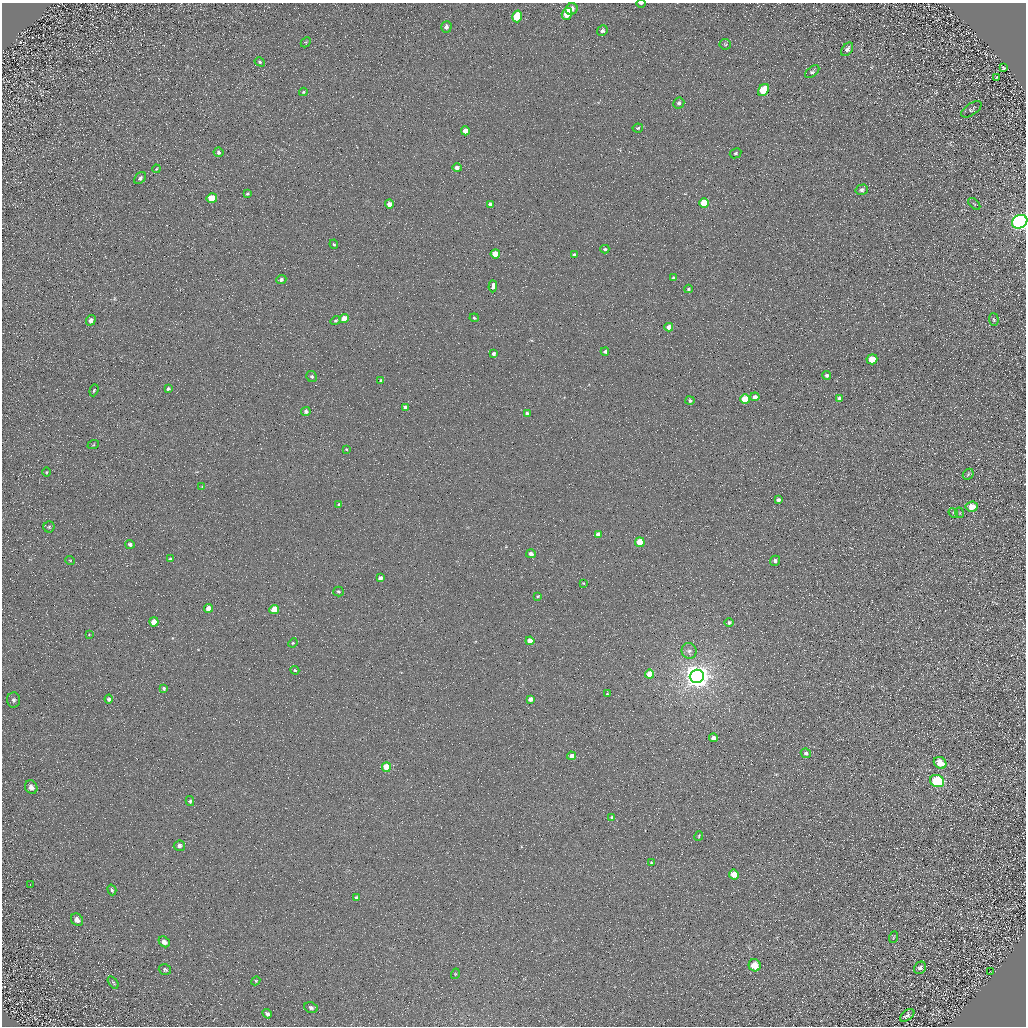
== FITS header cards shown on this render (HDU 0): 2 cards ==
NAXIS1  =                 1024 / Required FITS header
NAXIS2  =                 1024 / Required FITS header

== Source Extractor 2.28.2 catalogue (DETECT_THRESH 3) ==
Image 1024 x 1024 px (HDU 0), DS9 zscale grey, 1 PNG px = 1 image px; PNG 1028 x 1028 px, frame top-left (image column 1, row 1024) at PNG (2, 3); each listed source drawn as its Kron ellipse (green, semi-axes under 4 px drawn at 4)
Background 4.75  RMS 8.6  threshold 25.7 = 3 sigma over >= 5 px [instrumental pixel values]
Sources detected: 128; all 128 listed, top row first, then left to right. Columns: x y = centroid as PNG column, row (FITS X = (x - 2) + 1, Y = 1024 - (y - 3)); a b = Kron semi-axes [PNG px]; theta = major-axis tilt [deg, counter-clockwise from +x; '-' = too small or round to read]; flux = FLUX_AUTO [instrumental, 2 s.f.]
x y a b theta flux
641 3 4 2 - 930
572 9 6 5 - 2800
567 14 6 5 - 14000
517 16 6 5 - 18000
446 27 6 5 - 2000
602 31 6 5 - 1700
306 42 6 4 45 810
725 44 6 5 - 810
847 49 7 5 54 2300
260 62 5 4 - 860
1003 68 4 3 - 740
812 72 8 5 38 1200
997 77 3 2 - 350
763 90 6 5 - 15000
303 92 4 4 - 590
679 103 6 5 - 1400
971 109 11 5 34 1100
638 128 5 4 - 850
465 131 4 4 - 4900
219 152 5 5 - 1200
735 153 6 5 - 1000
457 168 5 4 - 2500
156 169 4 3 - 490
140 178 7 5 44 1600
862 190 6 5 - 1600
247 194 4 4 - 860
212 198 5 5 - 12000
704 203 5 5 - 16000
389 204 4 4 - 4200
490 204 4 4 - 2700
974 204 7 3 -44 590
1020 222 8 6 29 340000
334 244 5 4 - 750
605 249 4 4 - 870
495 254 5 4 - 11000
574 255 4 3 - 1500
673 278 4 3 - 1000
281 279 5 4 - 1500
493 286 6 3 86 29000
688 289 4 3 - 740
474 318 5 3 - 690
344 319 4 4 - 7200
994 319 6 5 - 990
91 320 5 4 - 2400
336 321 5 4 - 870
669 327 4 4 - 3400
605 352 4 3 - 1100
494 354 3 3 - 1400
872 359 5 5 - 12000
827 375 4 4 - 1300
312 377 6 5 - 1200
381 381 3 3 - 1100
168 389 4 3 - 940
94 390 6 4 70 830
755 397 4 4 - 3100
839 398 4 4 - 1900
745 399 5 5 - 21000
690 400 4 4 - 1200
405 407 4 3 - 1500
306 411 4 4 - 1500
527 413 4 4 - 1000
93 445 6 3 19 570
346 449 4 3 - 390
46 472 5 3 - 530
968 474 6 4 47 810
202 487 4 4 - 510
778 500 4 3 - 1600
339 504 4 4 - 870
972 507 6 5 - 7600
953 513 5 4 - 610
960 513 5 3 - 470
49 527 5 5 - 920
598 534 4 4 - 2100
640 542 5 4 - 18000
130 544 5 4 - 1600
531 554 5 4 - 3000
170 559 4 4 - 790
70 560 5 3 - 490
775 561 5 5 - 1900
380 578 4 4 - 2300
583 583 3 3 - 490
338 591 5 5 - 830
538 596 3 3 - 600
208 608 4 4 - 4800
274 609 5 4 - 14000
154 622 4 4 - 6900
729 623 5 4 - 1300
89 635 4 2 - 350
530 641 4 4 - 5200
293 643 5 4 - 640
689 651 8 7 - 2400
295 670 4 4 - 700
649 674 4 4 - 11000
697 676 7 6 - 780000
164 688 4 3 - 1000
607 694 3 3 - 530
109 699 4 3 - 900
530 699 4 4 - 3600
14 700 7 6 - 1700
713 738 4 4 - 3300
806 753 5 4 - 1500
572 756 4 4 - 4400
940 763 6 5 - 9000
386 767 5 4 - 12000
937 781 7 6 - 72000
31 787 7 6 - 3100
190 801 5 4 - 1000
612 817 4 4 - 930
699 836 5 3 - 550
179 846 5 5 - 2100
651 863 3 2 - 610
734 875 5 4 - 7400
30 884 2 2 - 240
112 890 5 3 - 920
357 898 4 4 - 2000
77 920 7 5 -50 2900
894 937 6 3 69 630
164 942 6 5 - 3000
755 965 6 6 - 12000
920 968 7 5 49 1600
165 970 6 5 - 990
990 971 4 2 - 440
455 974 5 3 - 520
256 981 4 4 - 640
113 982 7 3 -54 730
311 1008 7 5 -22 1600
267 1014 5 4 - 1400
907 1015 8 5 36 1500
At the frame edge (FLAGS 8, measured only in part): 2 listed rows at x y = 641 3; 1020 222